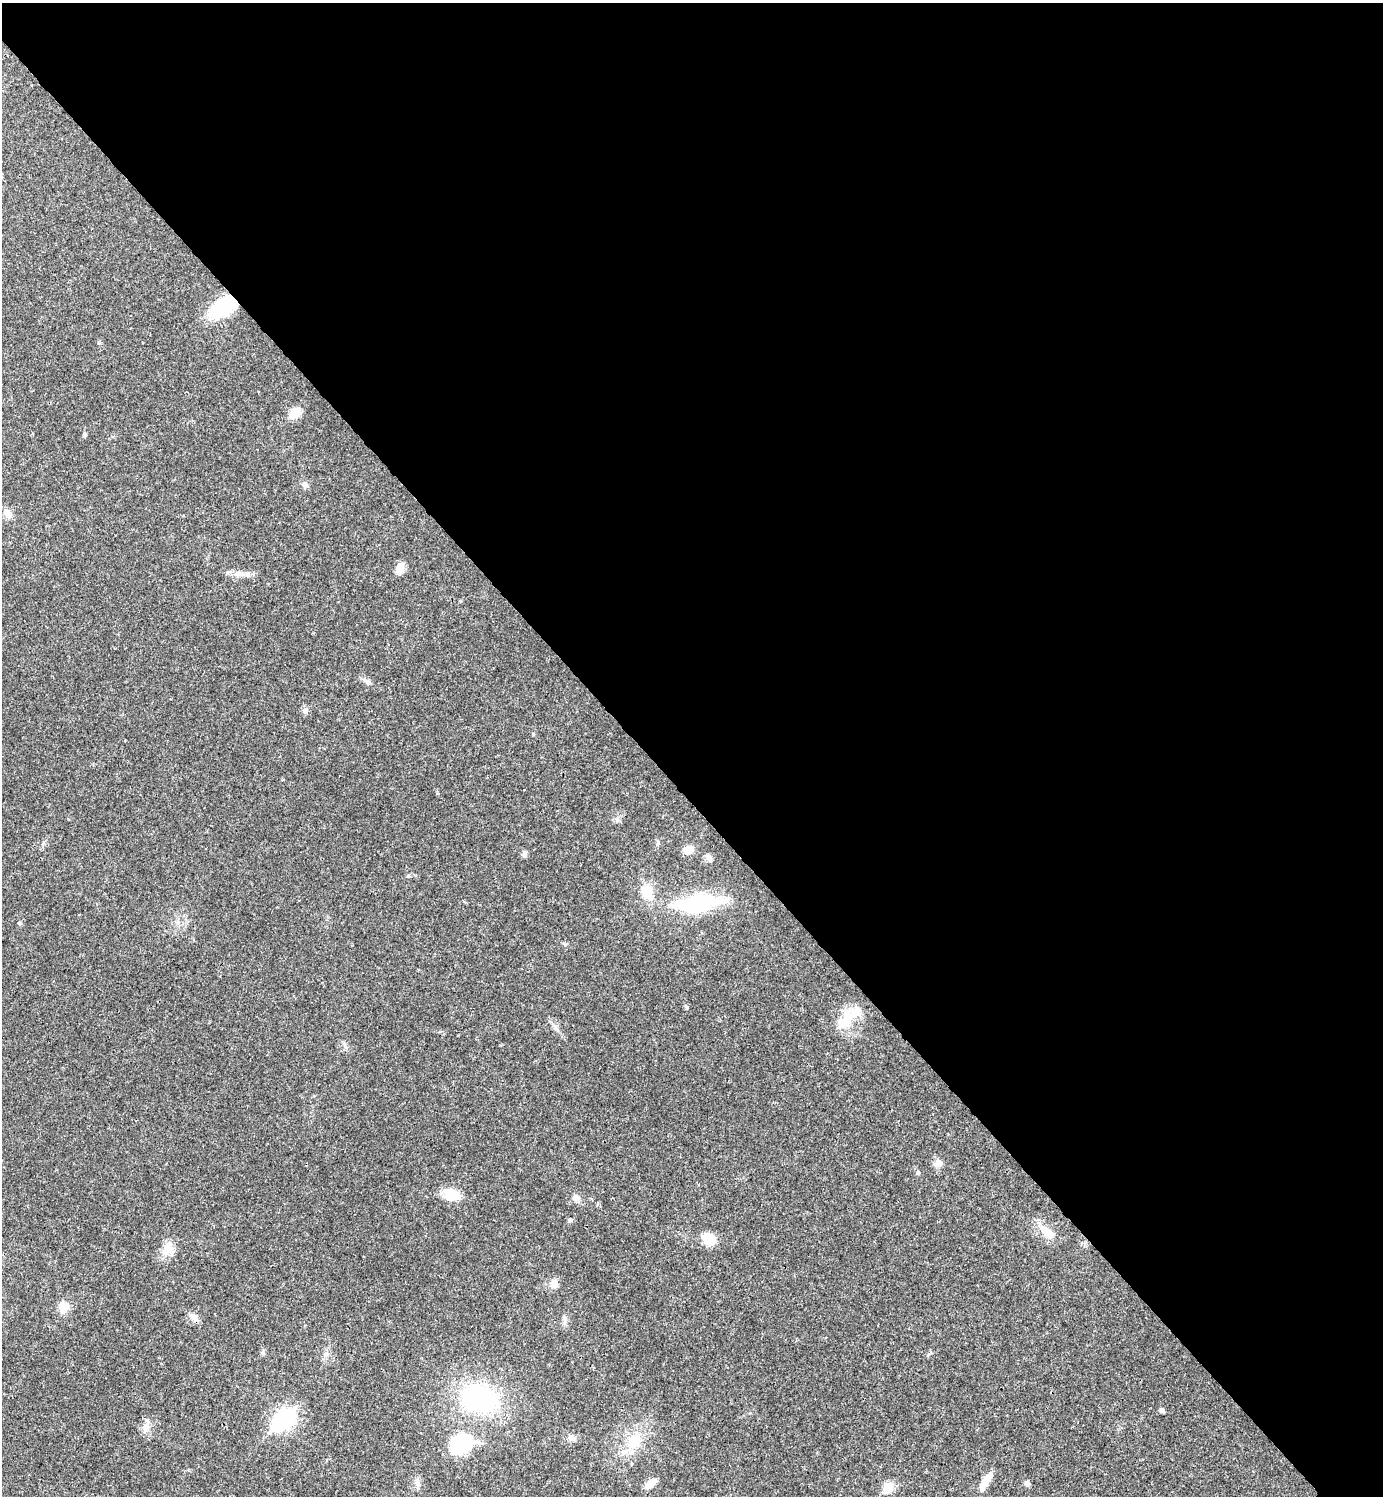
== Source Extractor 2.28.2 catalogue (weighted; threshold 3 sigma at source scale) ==
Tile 3 of 4 x 4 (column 3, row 1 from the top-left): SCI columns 3062-4442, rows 4483-5976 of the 5981 x 5981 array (HDU 1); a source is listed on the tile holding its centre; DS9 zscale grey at full resolution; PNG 1385 x 1498 px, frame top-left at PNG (2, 3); no overlay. Shown black and unused: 53% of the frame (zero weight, under 3 of 4 exposures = <1% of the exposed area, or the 3 px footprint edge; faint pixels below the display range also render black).
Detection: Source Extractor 2.28.2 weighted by HDU 2 'WHT'; one run over the whole footprint, this tile lists its part. Background 0.0205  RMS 0.0022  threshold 0.0101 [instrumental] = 3 sigma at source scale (4.5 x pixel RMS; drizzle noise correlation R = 1.50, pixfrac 1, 0.05/0.05 arcsec/px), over >= 5 px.
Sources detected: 41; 2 inside a brighter object's white glare — not listed; the other 39 listed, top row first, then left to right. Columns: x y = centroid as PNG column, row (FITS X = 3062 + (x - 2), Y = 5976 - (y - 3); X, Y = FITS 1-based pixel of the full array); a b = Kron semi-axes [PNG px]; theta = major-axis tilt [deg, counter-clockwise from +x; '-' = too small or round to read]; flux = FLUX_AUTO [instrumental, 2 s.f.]
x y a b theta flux
224 306 26 13 38 16
295 413 13 9 46 3.5
85 435 4 4 - 0.45
305 485 9 7 -43 0.78
8 513 12 9 -51 1.4
400 569 13 8 75 2.3
240 574 10 6 9 1.1
305 710 8 6 69 0.57
688 850 9 7 13 3.2
524 854 8 6 88 0.65
708 857 11 6 -55 0.83
647 892 17 13 -76 4.4
698 903 57 19 7 20
686 1007 6 4 -47 0.32
846 1019 28 14 55 5.6
938 1162 12 9 -76 1.3
918 1172 6 4 -88 0.37
451 1195 20 13 -13 3.9
576 1197 9 7 -53 1.2
570 1220 5 5 - 0.37
1046 1231 27 10 -40 3.1
709 1239 14 10 -37 4.4
168 1249 18 13 35 2.8
554 1284 10 8 79 1.6
63 1307 12 11 - 2.7
194 1318 11 8 -43 1.3
564 1319 12 5 -87 0.75
479 1399 32 24 -15 33
1162 1410 6 5 - 0.45
285 1419 8 7 - 76
146 1428 14 8 66 1.4
571 1438 10 7 -6 0.95
634 1442 22 17 48 5.6
461 1444 28 23 34 12
985 1482 23 7 61 2.7
417 1483 14 6 -87 0.96
1027 1483 7 6 - 0.63
650 1484 15 8 40 1.8
888 1487 7 6 - 7.6
Overlapping masked pixels (flux is a lower limit): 1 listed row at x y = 224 306
Unlisted compact peaks at least as high as the median listed source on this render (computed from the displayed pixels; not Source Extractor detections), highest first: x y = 533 734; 19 923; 929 1354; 437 793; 367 682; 565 944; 408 876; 263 1353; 658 842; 617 819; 99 343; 345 1046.